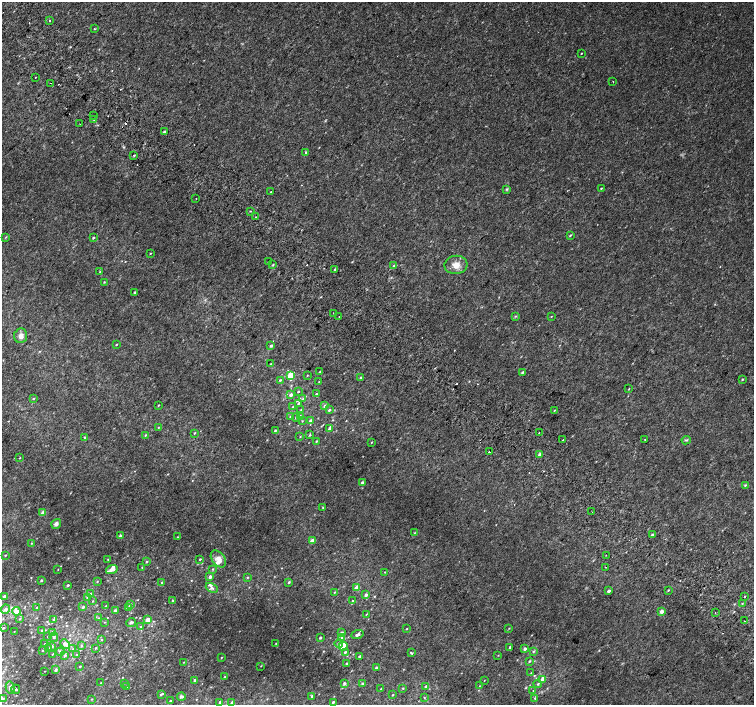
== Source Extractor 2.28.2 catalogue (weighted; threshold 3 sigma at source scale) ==
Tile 11 of 4 x 4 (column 3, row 3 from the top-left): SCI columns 3042-4544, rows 1673-3078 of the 6074 x 6092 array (HDU 1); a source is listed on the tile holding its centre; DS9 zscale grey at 2 x 2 block average (1 PNG px = mean of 2 x 2 image px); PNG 756 x 707 px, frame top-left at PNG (2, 2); each listed source drawn as its Kron ellipse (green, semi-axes under 4 px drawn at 4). Shown black and unused: <1% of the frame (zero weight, under 2 of 3 exposures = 2% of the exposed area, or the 3 px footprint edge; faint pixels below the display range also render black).
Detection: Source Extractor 2.28.2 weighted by HDU 2 'WHT'; one run over the whole footprint, this tile lists its part. Background 0.0335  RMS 0.011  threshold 0.0514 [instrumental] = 3 sigma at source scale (4.5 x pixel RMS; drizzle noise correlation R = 1.50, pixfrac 1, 0.0396/0.0396 arcsec/px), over >= 5 px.
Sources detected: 244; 14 cosmic-ray / hot-pixel residue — neither listed nor drawn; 1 coinciding with a brighter row at this scale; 10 inside a brighter listed object's ellipse — not listed separately; the other 219 listed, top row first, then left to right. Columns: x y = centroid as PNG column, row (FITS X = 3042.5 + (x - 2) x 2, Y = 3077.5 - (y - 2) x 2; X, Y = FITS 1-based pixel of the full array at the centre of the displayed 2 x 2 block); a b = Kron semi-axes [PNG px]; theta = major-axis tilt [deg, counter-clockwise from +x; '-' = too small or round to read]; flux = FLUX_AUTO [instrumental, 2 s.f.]
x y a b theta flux
49 21 2 2 - 5.3
94 28 2 2 - 1.7
581 53 2 2 - 1.4
35 77 2 2 - 6.2
613 82 2 2 - 1.5
50 83 2 2 - 4.4
93 116 2 2 - 1.6
94 119 2 2 - 7.8
80 124 2 2 - 1.6
164 131 3 2 - 2.9
306 152 3 3 - 3.9
134 155 3 2 - 2.2
601 188 2 2 - 1.7
507 189 4 3 - 3.3
271 192 2 2 - 5.6
196 198 2 2 - 1.4
250 211 3 2 - 1.3
255 217 2 2 - 2.4
570 235 3 2 - 2.7
6 237 4 2 - 1.5
93 238 2 2 - 3.2
150 254 3 2 - 1.6
268 262 3 2 - 2
273 265 3 2 - 2.2
394 265 3 3 - 2
456 265 11 9 7 22
335 269 3 2 - 2.4
100 272 3 2 - 1.9
104 282 3 3 - 1.9
134 292 3 2 - 2.8
333 313 2 2 - 1.3
339 316 2 2 - 0.89
515 316 3 2 - 1.7
551 317 2 2 - 1.3
21 336 7 6 - 12
116 345 3 2 - 1.8
271 346 4 3 - 4.5
270 364 3 2 - 1.1
320 372 3 2 - 1.5
522 372 3 2 - 3.2
307 375 2 2 - 1.2
291 376 3 3 - 91
360 377 3 3 - 2
742 379 3 2 - 2.4
280 380 3 3 - 2.5
319 382 2 2 - 1.4
629 389 3 2 - 1.3
298 392 2 2 - 2.6
316 394 3 2 - 2.3
291 395 3 2 - 12
33 398 3 3 - 2.2
303 399 4 3 - 4.1
298 403 4 3 - 3.1
158 405 2 2 - 1.8
325 406 3 3 - 6
293 407 3 2 - 1.5
301 410 3 2 - 1.6
329 410 4 2 - 3
554 410 3 2 - 1.5
300 416 3 2 - 5.7
290 417 3 2 - 2
296 417 4 3 - 2.4
302 421 3 2 - 1.4
311 421 3 3 - 8.1
158 427 3 2 - 1.3
329 429 3 3 - 4
275 430 3 2 - 3.1
194 433 3 2 - 2.1
539 433 2 2 - 3.6
145 435 3 2 - 2.1
310 435 3 2 - 2.5
84 437 3 3 - 2.2
300 437 3 2 - 1.2
645 439 2 2 - 1.2
563 440 2 2 - 9.1
686 440 4 2 - 2.4
316 441 3 2 - 2.3
371 442 3 2 - 1.5
489 451 2 2 - 5.4
540 455 2 2 - 21
20 458 3 2 - 1.5
362 482 3 3 - 4.8
745 485 4 3 - 3.1
323 507 2 2 - 2.4
592 512 2 2 - 4.1
43 513 3 2 - 27
56 524 5 4 - 8.5
414 533 4 2 - 1.4
652 535 3 2 - 6.6
121 536 2 2 - 11
177 537 3 2 - 1.1
312 541 3 2 - 26
32 543 3 2 - 1.4
5 555 2 2 - 1.6
606 555 2 2 - 3.6
108 559 2 2 - 1.5
200 559 3 2 - 1.8
218 559 9 6 -53 19
146 562 3 2 - 2.3
142 567 2 2 - 1.3
605 567 2 2 - 4.7
112 569 6 3 19 18
213 569 3 2 - 1.5
58 570 2 2 - 0.93
385 572 2 2 - 1.5
210 577 3 2 - 11
247 577 3 2 - 2.2
41 580 2 2 - 3
97 581 3 2 - 1.6
162 582 3 2 - 3
289 582 3 3 - 3.6
68 585 2 2 - 3.4
357 587 3 2 - 30
212 588 6 4 -28 5.7
668 590 3 2 - 1.9
609 591 2 2 - 8.4
335 592 3 2 - 1.6
90 594 3 2 - 2
366 595 3 3 - 6.8
4 597 2 2 - 11
87 597 4 2 - 2.7
744 597 2 2 - 7
172 600 2 2 - 2.7
93 601 3 2 - 1.3
353 601 3 2 - 3.4
742 603 2 2 - 1.5
130 604 4 2 - 2.2
106 606 3 2 - 1.6
37 607 3 2 - 1.8
83 607 3 3 - 3.9
129 608 4 3 - 11
5 609 5 4 - 7.4
115 610 3 2 - 4.3
16 611 4 4 - 23
662 612 2 2 - 19
715 613 2 2 - 3.3
366 614 3 2 - 1.1
99 618 3 2 - 1.6
20 619 3 3 - 2.5
53 620 4 3 - 3
148 620 3 2 - 29
744 621 2 2 - 3.3
105 622 3 2 - 1.1
131 622 5 3 - 4.1
141 627 3 2 - 2.5
3 628 3 2 - 1.9
509 628 2 2 - 1.2
407 629 3 2 - 1.2
42 630 3 3 - 2.6
14 632 2 2 - 0.75
53 632 3 3 - 13
341 633 3 3 - 8.1
357 635 6 3 21 5.9
48 637 3 2 - 1.4
54 637 4 3 - 3.2
320 638 3 3 - 4
342 638 4 3 - 6.1
102 639 3 3 - 2.2
276 643 3 2 - 1.1
339 643 4 3 - 6.9
45 644 2 2 - 1.2
65 644 5 3 - 15
52 646 4 3 - 4.2
81 646 3 3 - 2.3
343 646 4 3 - 69
510 647 2 2 - 3.8
96 648 3 2 - 2
48 649 3 2 - 2.1
73 649 3 3 - 2.4
525 649 3 2 - 7.1
42 651 2 2 - 1.2
533 651 4 3 - 2.8
60 652 4 4 - 4.2
345 652 3 3 - 3.2
411 653 4 2 - 2.1
52 654 2 2 - 1.5
77 654 3 2 - 1.5
498 655 2 2 - 1.2
65 656 4 3 - 4.9
359 656 3 2 - 2.8
221 658 3 2 - 1.5
530 661 3 2 - 2.7
184 662 2 2 - 1
347 664 3 2 - 4.2
261 666 2 2 - 1.2
80 667 3 2 - 2
377 668 2 2 - 11
56 670 4 3 - 4
45 671 2 2 - 0.85
531 673 2 2 - 1.2
225 677 2 2 - 1.4
543 679 4 3 - 10
195 680 3 3 - 3.1
484 680 2 2 - 0.91
100 683 3 2 - 1
124 683 3 2 - 1.2
344 683 4 3 - 4.4
362 684 3 2 - 2.7
538 684 4 3 - 3.8
127 686 3 2 - 1.6
425 686 3 2 - 2.4
479 686 2 2 - 0.87
10 688 6 4 -79 7.6
403 688 2 2 - 1.6
16 689 4 2 - 2.9
381 689 2 2 - 2.2
533 691 2 2 - 1
161 694 3 2 - 3.5
393 695 2 2 - 1.7
312 696 3 2 - 3
181 697 4 3 - 9.2
424 698 3 2 - 1.3
535 698 3 3 - 2.1
2 699 3 3 - 11
92 699 2 2 - 1.6
170 701 2 2 - 1.8
220 702 2 2 - 4.4
232 702 3 3 - 3.1
333 702 2 2 - 3.2
Isophote crosses this tile's border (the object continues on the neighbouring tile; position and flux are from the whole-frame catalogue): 1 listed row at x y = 2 699
Diffuse or blended objects may show on this block-average render without a row.